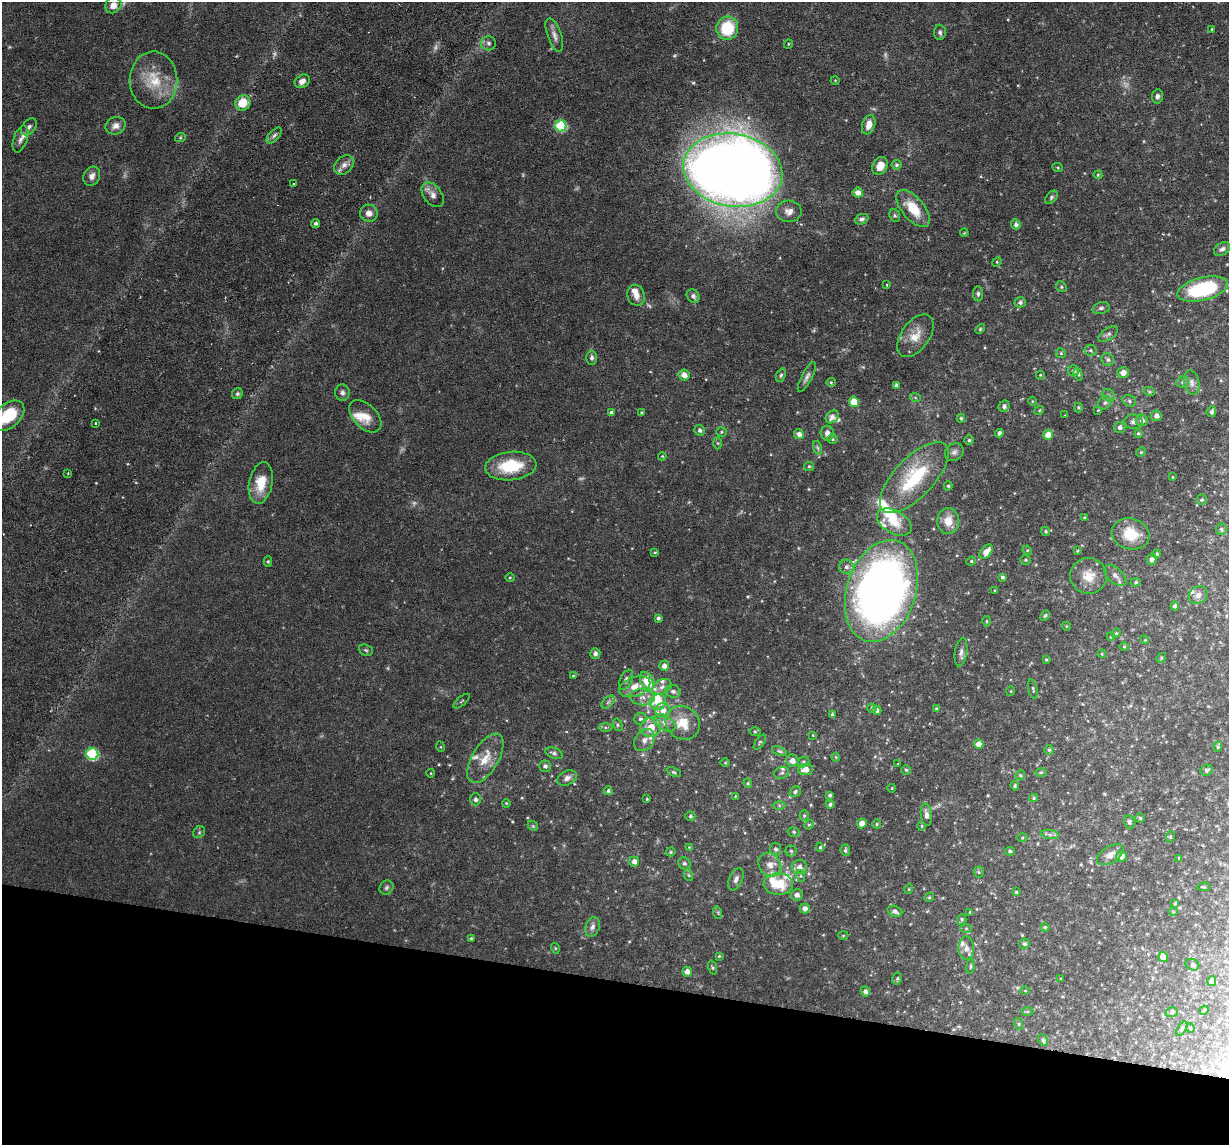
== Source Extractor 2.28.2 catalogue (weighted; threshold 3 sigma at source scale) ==
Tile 15 of 4 x 4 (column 3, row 4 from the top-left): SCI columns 2453-3679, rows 119-1261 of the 4905 x 4927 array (HDU 1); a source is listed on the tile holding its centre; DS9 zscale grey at full resolution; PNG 1231 x 1147 px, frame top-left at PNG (2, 2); each listed source drawn as its Kron ellipse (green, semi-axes under 4 px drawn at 4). Shown black and unused: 14% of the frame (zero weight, under 3 of 6 exposures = <1% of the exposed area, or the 3 px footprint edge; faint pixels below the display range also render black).
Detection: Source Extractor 2.28.2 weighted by HDU 2 'WHT'; one run over the whole footprint, this tile lists its part. Background 0.0749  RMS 0.0043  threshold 0.0175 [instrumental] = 3 sigma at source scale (4.09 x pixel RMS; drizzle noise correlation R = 1.36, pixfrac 0.8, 0.05/0.05 arcsec/px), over >= 5 px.
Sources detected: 317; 8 too faint to see at this stretch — neither listed nor drawn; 19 inside a brighter listed object's ellipse — not listed separately; the other 290 listed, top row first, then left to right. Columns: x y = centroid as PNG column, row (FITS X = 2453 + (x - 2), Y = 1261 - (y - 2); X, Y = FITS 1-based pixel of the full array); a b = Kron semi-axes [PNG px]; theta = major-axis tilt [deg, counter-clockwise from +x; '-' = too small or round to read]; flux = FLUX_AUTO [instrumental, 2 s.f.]
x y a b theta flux
113 5 8 7 - 3.1
727 28 12 11 - 17
1211 29 4 3 - 0.35
940 32 8 6 -88 1
554 35 17 7 -71 2.5
489 43 7 7 - 1.2
788 44 5 3 - 0.32
153 80 28 24 89 13
835 80 4 3 - 0.29
302 81 8 6 33 1.9
1157 96 7 5 83 1.2
243 103 8 7 - 7.6
869 125 10 6 73 3.4
116 126 10 8 23 2.4
561 126 6 5 - 25
29 127 9 6 49 1.4
274 135 10 5 47 1.2
180 138 5 3 - 0.44
20 139 14 7 71 2
344 165 11 8 44 2.4
896 165 5 5 - 0.89
880 166 9 7 61 4.6
1058 168 5 3 - 0.46
733 170 50 36 -10 740
1098 175 4 4 - 0.44
92 176 10 8 66 2.1
294 184 3 3 - 0.5
858 193 5 5 - 3
433 195 14 9 -52 2.9
1051 197 8 5 47 0.8
913 209 22 11 -50 9.8
789 211 13 10 -2 3
369 213 9 8 - 2.7
895 215 7 5 -67 0.68
861 219 7 5 22 1.1
315 223 4 4 - 0.91
1016 224 5 4 - 1.1
964 233 4 3 - 0.35
1222 249 9 6 32 1.2
997 262 5 4 - 0.46
887 285 4 3 - 0.28
1061 287 6 5 - 0.7
1203 289 25 11 14 33
978 294 7 5 -90 0.89
636 295 11 8 -69 3
693 296 7 6 - 1.4
1020 302 5 5 - 1.2
1101 308 9 5 14 1.1
980 329 6 3 46 0.45
1108 334 11 5 36 1.3
915 336 24 14 54 6.5
1090 350 6 5 - 0.69
1061 353 5 4 - 0.5
592 358 7 5 -89 1.1
1108 359 6 6 - 1.1
1073 371 5 5 - 1.2
1123 372 6 5 - 2.8
1078 374 6 4 -74 0.75
684 375 5 5 - 3.1
781 375 7 4 69 0.63
1040 375 4 4 - 0.4
807 377 16 5 63 1.7
831 382 4 4 - 0.43
1183 382 7 5 24 0.88
1192 383 12 7 -79 2
896 386 4 4 - 1.5
1149 391 6 3 -20 0.51
342 393 8 7 - 1.4
237 394 6 5 - 0.71
1109 395 7 5 -46 1
915 397 5 3 - 0.46
1032 401 4 3 - 0.33
1129 401 7 5 -24 0.91
854 402 5 5 - 7.2
1105 403 7 6 - 1.3
1004 406 6 5 - 1.1
1078 407 5 3 - 0.47
1039 410 5 4 - 0.41
1098 410 3 3 - 0.37
1211 412 5 5 - 1.1
612 413 4 3 - 1.2
642 413 4 3 - 0.59
1065 415 2 2 - 0.23
8 416 19 12 40 14
365 416 19 12 -45 5.7
1156 416 5 5 - 1.8
832 417 7 5 40 2
961 418 4 4 - 0.59
1142 420 6 6 - 1.7
1133 422 9 7 -2 1.5
96 423 3 2 - 0.37
1120 427 5 5 - 1.2
700 430 5 5 - 0.97
722 432 5 4 - 0.53
827 433 7 6 - 2.3
999 433 4 4 - 1.4
1138 433 4 4 - 0.55
799 434 5 4 - 1.8
1048 435 5 5 - 4.8
832 439 5 5 - 0.64
969 440 5 4 - 0.59
718 443 6 4 -88 0.54
818 448 7 4 -71 0.78
954 452 10 8 41 1.6
1141 452 5 4 - 0.45
662 456 4 4 - 0.37
511 466 26 14 6 17
809 466 5 4 - 0.6
68 473 3 3 - 0.34
914 477 45 19 46 28
1172 477 4 3 - 0.28
261 483 21 11 79 8.7
948 486 4 4 - 0.62
1202 500 6 5 - 0.69
1085 517 3 3 - 0.53
948 521 13 11 88 5.4
894 522 19 11 -30 6.1
1221 529 6 5 - 0.74
1046 531 4 4 - 0.56
1131 534 19 15 -15 11
1027 550 5 4 - 0.43
1077 551 3 3 - 0.42
655 552 4 3 - 0.42
986 552 8 5 50 3.7
1157 554 4 4 - 0.67
1152 559 5 5 - 1.5
1025 560 5 4 - 0.53
268 561 5 4 - 0.58
971 561 5 4 - 0.5
846 567 7 7 - 1.6
1115 575 13 7 -41 2
1088 576 18 18 - 7
510 577 4 3 - 0.38
1002 577 4 4 - 0.81
1136 582 5 4 - 0.58
995 590 4 3 - 0.39
881 591 52 34 72 280
1198 595 10 8 38 2.1
1175 606 4 4 - 1.2
1045 615 6 4 62 0.5
658 618 4 3 - 0.94
987 621 5 3 - 0.39
1066 626 4 3 - 0.3
1116 633 5 4 - 0.45
1111 637 4 3 - 0.48
1145 640 4 3 - 0.33
1124 647 5 3 - 0.36
366 650 7 5 -22 0.69
961 652 14 6 82 1.6
595 653 5 5 - 1.5
1102 654 4 4 - 0.4
1161 658 5 4 - 0.53
1046 660 3 3 - 0.39
664 666 5 5 - 2
573 676 3 3 - 0.42
626 680 11 6 63 1.3
647 681 9 6 -63 10
635 687 16 9 19 4.8
662 687 10 7 28 2.2
1033 689 10 3 -76 0.62
673 691 7 6 - 1.4
1011 691 5 3 - 0.35
642 697 12 8 -4 2.9
462 701 10 2 40 0.48
608 702 8 4 45 0.99
658 702 8 8 - 6.4
872 708 5 4 - 0.58
936 709 4 3 - 0.52
663 710 7 7 - 2.8
877 710 4 4 - 1.3
832 715 4 3 - 0.56
640 719 6 5 - 0.9
664 723 12 7 -33 2.5
683 723 18 16 -45 9.5
618 725 6 4 -74 0.68
605 727 7 4 -1 0.61
651 727 10 9 - 6.1
755 732 5 3 - 0.51
813 735 4 2 - 0.27
644 740 12 9 51 2.9
760 742 8 4 53 0.64
979 744 5 4 - 4.4
441 747 5 3 - 0.36
1218 747 5 4 - 0.6
1049 750 5 4 - 0.64
779 751 8 4 -25 0.69
554 753 9 5 -22 1.3
92 754 6 6 - 36
836 757 4 4 - 0.38
485 758 27 13 59 7.8
792 761 6 6 - 2.7
803 762 6 5 - 0.71
725 763 5 3 - 0.37
898 764 3 3 - 0.25
545 766 5 5 - 1.2
805 769 7 5 7 3.1
906 770 5 4 - 0.67
1207 770 6 5 - 1
674 772 7 4 -24 0.64
1041 772 6 4 0 0.51
431 773 4 3 - 0.3
782 773 7 5 19 1.1
1020 775 5 4 - 0.61
567 778 10 7 26 2.1
748 783 5 4 - 0.5
1015 786 5 4 - 0.61
892 788 4 2 - 0.29
608 791 4 4 - 0.8
795 792 6 5 - 0.89
830 795 3 3 - 0.71
736 796 4 3 - 0.35
1033 798 4 4 - 0.57
475 799 6 5 - 1.1
647 799 3 3 - 0.42
506 803 4 3 - 0.43
830 804 4 4 - 0.92
779 805 6 4 -1 0.61
926 815 11 5 -83 1.8
690 816 5 5 - 0.81
804 816 5 4 - 0.54
1140 818 5 5 - 0.59
1129 822 7 5 -77 0.92
862 823 5 4 - 4.3
877 824 5 4 - 0.51
809 825 5 4 - 0.46
533 826 6 4 -45 0.56
922 826 5 3 - 0.44
199 832 6 5 - 0.67
794 832 6 4 -15 0.72
1050 834 9 4 -9 1.1
1170 837 6 3 72 0.42
1022 838 5 3 - 0.37
689 847 3 3 - 0.28
820 847 4 4 - 0.55
775 849 6 5 - 1
845 850 6 4 -85 0.82
791 851 5 5 - 0.71
1010 851 5 4 - 0.65
671 852 5 4 - 0.53
1110 855 15 8 31 3
1121 856 5 5 - 3.8
1179 858 3 3 - 0.49
634 861 5 5 - 2.2
684 863 6 5 - 0.81
770 865 12 10 -51 3.8
799 867 8 7 - 2.3
979 872 5 5 - 0.55
688 875 6 3 -69 0.53
801 876 6 4 -71 0.54
736 879 12 6 67 1.8
778 884 14 11 -2 10
1204 887 6 2 11 0.38
386 888 7 6 - 0.98
909 889 5 3 - 0.34
1016 892 3 3 - 0.57
797 895 6 5 - 1.7
929 897 5 4 - 0.55
1175 903 4 4 - 0.43
805 909 5 5 - 2.1
895 911 8 5 -24 1.5
970 912 3 2 - 0.28
1173 912 5 3 - 0.42
718 913 6 4 -72 0.53
962 919 5 4 - 0.68
592 927 10 7 70 1.5
1045 927 4 4 - 0.44
966 928 5 4 - 0.43
843 935 5 3 - 0.42
471 938 4 3 - 0.52
1024 944 5 5 - 0.87
555 948 5 3 - 0.36
966 948 12 8 -89 2.3
719 956 4 4 - 0.53
1163 957 5 4 - 4.8
1192 965 7 5 -24 1.2
970 966 7 3 82 0.54
713 968 7 3 -71 0.52
687 972 5 5 - 2.1
1061 978 3 2 - 0.37
897 979 6 4 74 0.64
1212 981 5 4 - 2.9
865 991 5 5 - 1.5
1025 991 5 3 - 0.31
1204 1010 4 4 - 0.53
1027 1011 6 4 2 0.58
1172 1012 6 5 - 0.76
1019 1024 6 4 -71 0.5
1190 1028 4 4 - 0.4
1182 1029 8 4 58 0.88
1043 1040 6 4 -62 0.85
Isophote crosses this tile's border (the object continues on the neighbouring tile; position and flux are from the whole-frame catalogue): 3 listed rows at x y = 113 5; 1203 289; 8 416